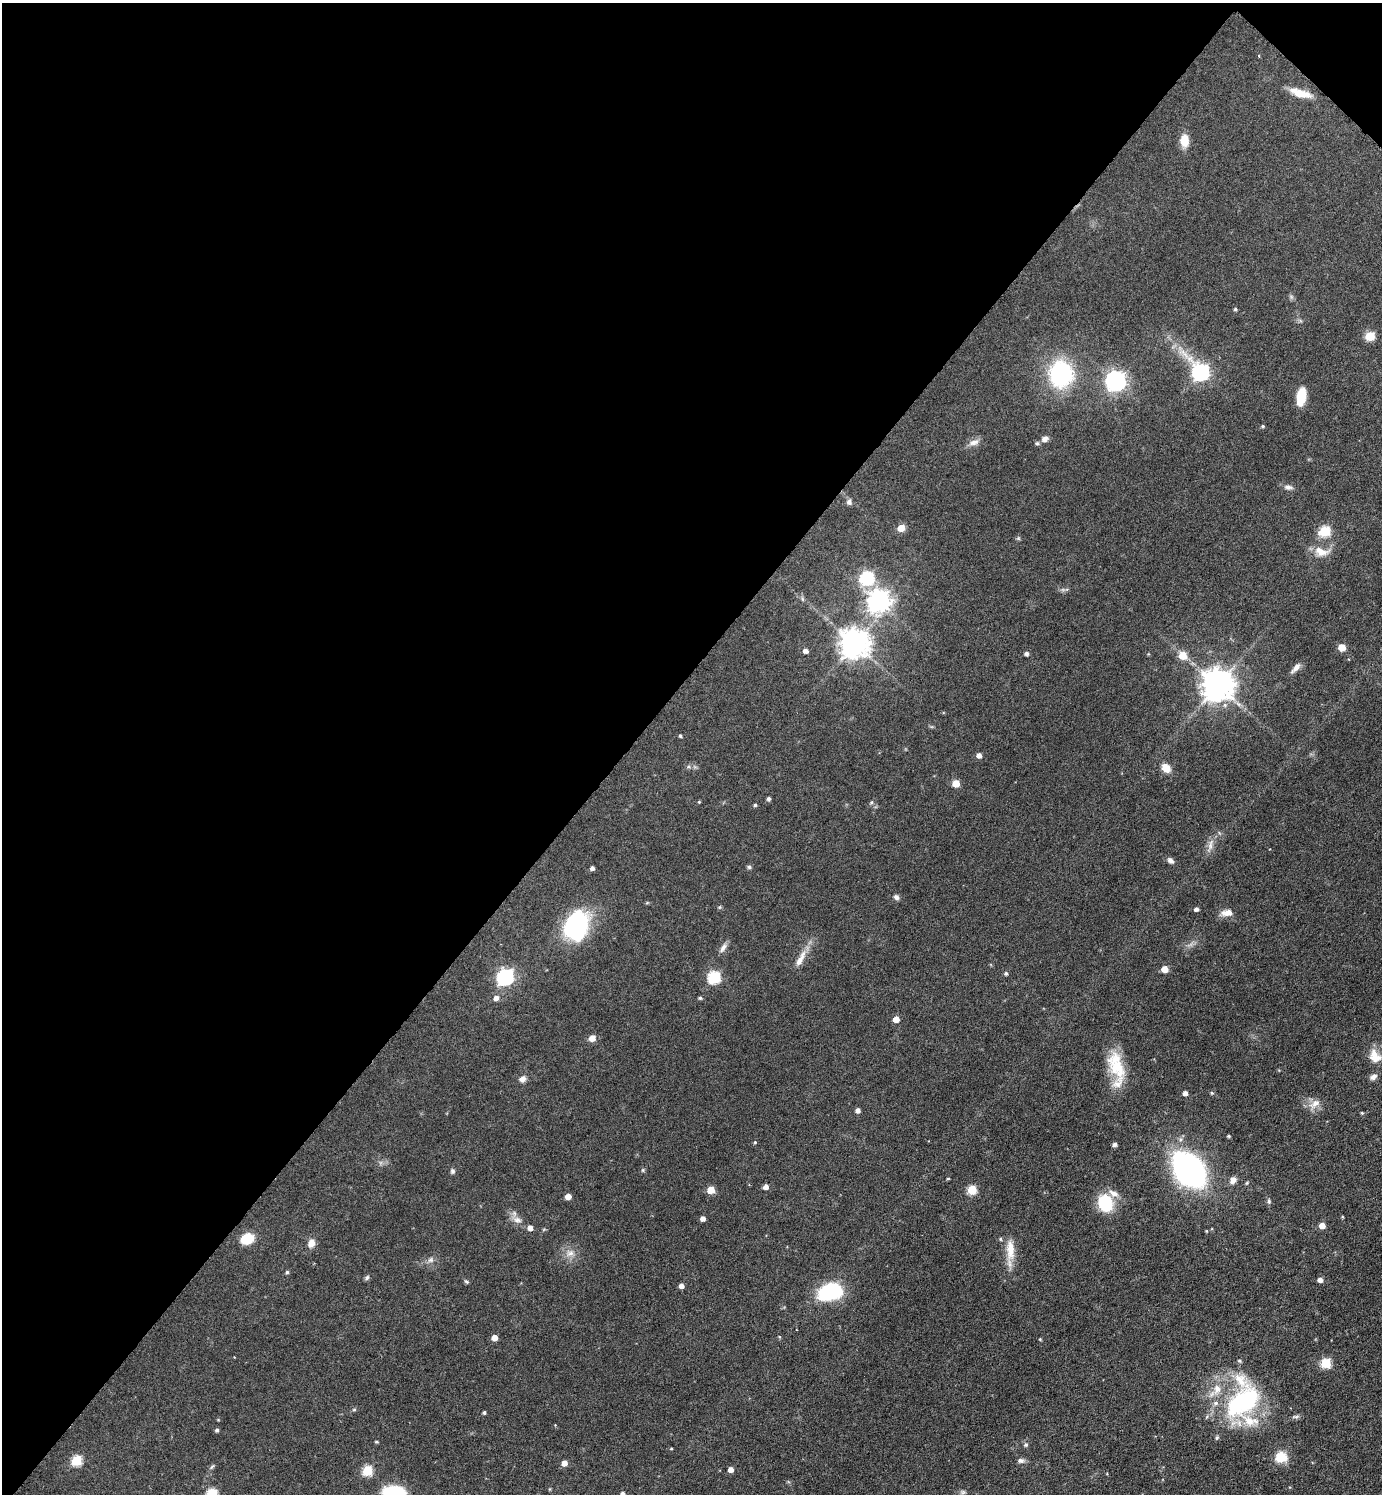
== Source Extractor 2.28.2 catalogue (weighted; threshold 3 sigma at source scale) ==
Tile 2 of 4 x 4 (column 2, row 1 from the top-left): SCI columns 1538-2917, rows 4480-5971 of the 5978 x 5976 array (HDU 1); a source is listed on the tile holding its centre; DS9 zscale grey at full resolution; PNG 1384 x 1496 px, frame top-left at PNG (2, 3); no overlay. Shown black and unused: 46% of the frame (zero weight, under 3 of 6 exposures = <1% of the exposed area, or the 3 px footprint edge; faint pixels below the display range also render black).
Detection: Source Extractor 2.28.2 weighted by HDU 2 'WHT'; one run over the whole footprint, this tile lists its part. Background 0.0806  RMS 0.004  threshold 0.0164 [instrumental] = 3 sigma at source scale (4.09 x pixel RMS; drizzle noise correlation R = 1.36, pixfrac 0.8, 0.05/0.05 arcsec/px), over >= 5 px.
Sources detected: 117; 5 inside a brighter listed object's ellipse — not listed separately; the other 112 listed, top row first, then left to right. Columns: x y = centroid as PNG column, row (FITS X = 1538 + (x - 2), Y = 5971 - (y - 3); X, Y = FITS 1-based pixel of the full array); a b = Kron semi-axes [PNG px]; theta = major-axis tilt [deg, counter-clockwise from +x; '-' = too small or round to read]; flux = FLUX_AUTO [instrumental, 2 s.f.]
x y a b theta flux
1300 93 25 8 -17 5.8
1184 140 11 8 -90 6.2
1235 309 4 4 - 0.51
1370 336 6 5 - 14
1200 372 9 7 -48 100
1061 374 22 19 87 43
1116 381 9 8 - 180
1301 396 16 8 82 9.2
1262 426 4 4 - 0.5
1045 439 8 7 - 1.9
974 442 13 7 19 2.2
1288 487 10 6 -11 1.5
849 502 7 6 - 1.2
901 528 5 5 - 5.7
1325 531 6 6 - 21
1321 551 19 11 -16 4.7
867 578 7 6 - 49
878 601 8 8 - 250
854 643 9 9 - 510
1342 647 5 5 - 7
805 651 5 4 - 1.7
1026 653 4 4 - 1.1
1183 656 6 6 - 7.4
1296 668 15 6 44 2.1
1217 685 10 9 - 640
680 736 4 3 - 0.56
979 755 4 4 - 2
1166 768 12 9 -45 3.2
956 784 5 5 - 6
768 799 4 4 - 0.84
699 802 4 3 - 0.33
872 802 6 4 70 0.48
755 805 4 4 - 0.52
1210 845 15 6 85 2.1
1170 860 8 6 -43 1.3
749 867 6 5 - 0.67
592 868 4 4 - 1.2
896 897 7 6 - 1.1
1196 909 5 4 - 1
1227 913 13 7 6 3.1
576 926 28 21 72 46
723 948 13 6 60 1.7
800 959 27 7 62 4.2
1165 969 5 5 - 4.4
1006 973 5 4 - 0.66
505 977 7 7 - 95
714 977 6 6 - 36
496 998 5 5 - 1.9
700 998 4 4 - 0.53
896 1019 5 5 - 3.6
592 1038 6 6 - 2.7
1374 1053 13 11 -45 3.6
1116 1065 40 17 -72 14
1373 1077 9 7 36 1.4
522 1079 8 7 - 1.7
1185 1093 4 4 - 1.7
1212 1093 5 4 - 0.47
1314 1104 19 8 31 3.1
858 1110 5 4 - 1.5
1362 1113 4 3 - 0.36
1229 1136 4 3 - 0.49
755 1142 4 4 - 0.4
1114 1144 5 4 - 1.3
643 1170 5 3 - 0.42
1189 1170 21 14 -50 200
453 1171 7 6 - 0.78
948 1179 4 2 - 0.32
1233 1180 9 7 50 2
766 1187 5 5 - 2
711 1190 5 5 - 6.7
972 1190 5 5 - 17
1113 1193 14 7 -26 2.6
568 1196 5 4 - 3
1269 1201 7 5 -71 0.68
1105 1203 14 11 -74 19
703 1219 4 4 - 1.8
517 1220 12 8 -16 2.2
1322 1226 5 5 - 3.5
530 1228 5 5 - 1.9
247 1239 10 7 23 12
311 1243 9 7 65 2.9
1010 1250 30 11 -88 6.3
570 1253 11 7 1 2
431 1260 9 6 40 1.3
287 1272 4 4 - 0.55
367 1278 7 5 50 0.74
1320 1280 5 4 - 1.8
466 1282 6 4 -33 0.58
681 1286 5 4 - 1.8
830 1292 24 16 17 26
494 1338 5 5 - 3.2
1040 1339 4 3 - 0.35
1239 1361 5 4 - 0.51
1326 1363 5 5 - 21
1243 1402 49 28 39 47
354 1410 6 4 1 0.46
484 1412 4 4 - 0.62
1295 1417 10 4 5 0.81
217 1430 4 4 - 0.77
1026 1445 6 5 - 0.77
671 1448 4 3 - 0.32
1281 1457 10 9 - 8.4
76 1461 6 5 - 20
1021 1461 8 7 - 1.2
564 1463 5 5 - 2.4
212 1466 7 4 52 0.61
731 1470 5 4 - 2.4
367 1471 6 5 - 20
963 1492 7 5 45 0.69
394 1493 24 16 0 19
622 1493 4 4 - 1
212 1494 7 6 - 24
Overlapping masked pixels (flux is a lower limit): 1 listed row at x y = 1300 93
Isophote crosses this tile's border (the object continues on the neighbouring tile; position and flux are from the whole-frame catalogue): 3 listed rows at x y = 394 1493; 622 1493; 212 1494